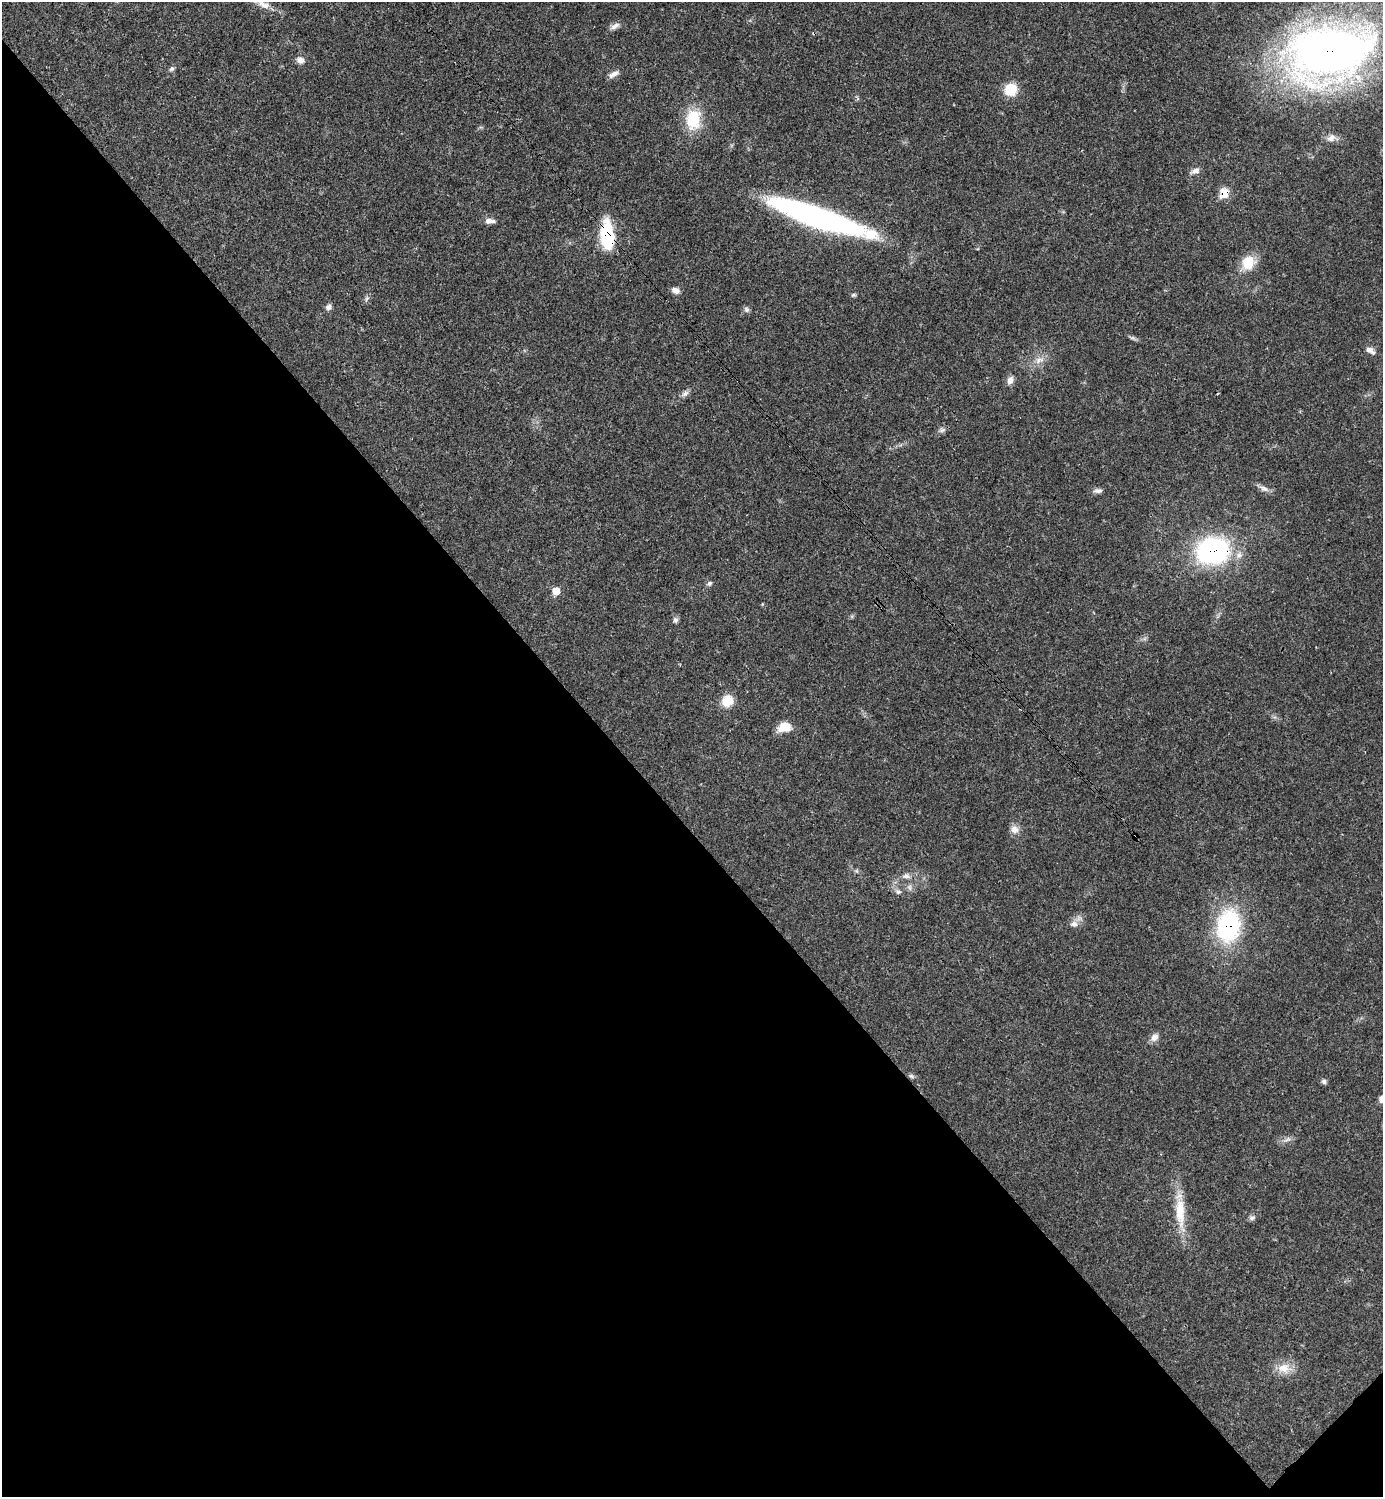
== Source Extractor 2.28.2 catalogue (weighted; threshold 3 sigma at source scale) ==
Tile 14 of 4 x 4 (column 2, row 4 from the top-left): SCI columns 1681-3061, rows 2-1496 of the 5981 x 5982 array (HDU 1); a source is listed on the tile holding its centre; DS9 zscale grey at full resolution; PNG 1385 x 1499 px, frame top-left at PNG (2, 2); no overlay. Shown black and unused: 45% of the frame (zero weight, under 3 of 4 exposures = <1% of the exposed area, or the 3 px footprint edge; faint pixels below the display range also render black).
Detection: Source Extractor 2.28.2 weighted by HDU 2 'WHT'; one run over the whole footprint, this tile lists its part. Background 0.0198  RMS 0.0022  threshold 0.01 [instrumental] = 3 sigma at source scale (4.5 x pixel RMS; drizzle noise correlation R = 1.50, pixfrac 1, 0.05/0.05 arcsec/px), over >= 5 px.
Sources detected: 49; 2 cosmic-ray / hot-pixel residue — not listed; the other 47 listed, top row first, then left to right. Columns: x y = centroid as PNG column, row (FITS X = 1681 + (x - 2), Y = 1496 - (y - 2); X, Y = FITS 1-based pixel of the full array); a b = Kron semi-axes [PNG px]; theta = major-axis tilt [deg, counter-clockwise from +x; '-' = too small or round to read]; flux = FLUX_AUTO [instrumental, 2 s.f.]
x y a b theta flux
261 3 12 9 -49 1.6
615 26 14 7 31 1.1
1330 52 76 47 12 180
300 60 9 8 - 1.3
171 69 7 6 - 0.51
614 74 14 6 31 1.2
1011 90 14 13 - 4.9
693 119 27 19 86 8
1331 138 11 9 31 1.2
1195 171 12 7 22 1.2
1225 193 8 7 - 4.9
819 218 99 18 -19 68
489 221 13 6 -2 1.2
607 236 30 13 -86 14
1248 263 16 14 62 5.1
676 291 10 7 -20 1.1
853 295 7 5 16 0.37
367 298 8 5 59 0.52
328 307 8 7 - 0.79
746 309 8 7 - 0.61
1132 338 8 4 0 0.46
1370 350 13 7 -35 1.1
1039 360 14 9 22 1.8
1010 380 11 7 71 1.2
685 393 11 7 39 0.89
942 430 10 6 15 0.69
1264 489 14 7 -23 1.1
1098 491 11 6 2 0.87
1212 551 30 23 7 38
709 583 7 6 - 0.51
556 591 9 7 78 2.2
675 620 8 7 - 0.63
727 701 15 13 50 3.5
784 727 13 10 9 3.8
1014 829 11 11 - 1.5
906 876 10 7 -4 0.98
909 887 9 6 -73 0.74
898 892 10 7 -21 0.83
1074 924 11 9 -7 1.3
1228 926 29 21 82 29
1154 1037 11 9 44 1.3
911 1076 8 5 -26 0.49
1324 1081 7 6 - 0.58
1287 1139 12 3 18 0.65
1180 1212 42 13 -88 7
1252 1218 8 6 3 0.62
1284 1368 18 15 -3 3.4
Overlapping masked pixels (flux is a lower limit): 5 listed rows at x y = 1330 52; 1225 193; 607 236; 1212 551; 1228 926
Isophote crosses this tile's border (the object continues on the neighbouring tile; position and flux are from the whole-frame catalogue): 1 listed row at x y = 261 3